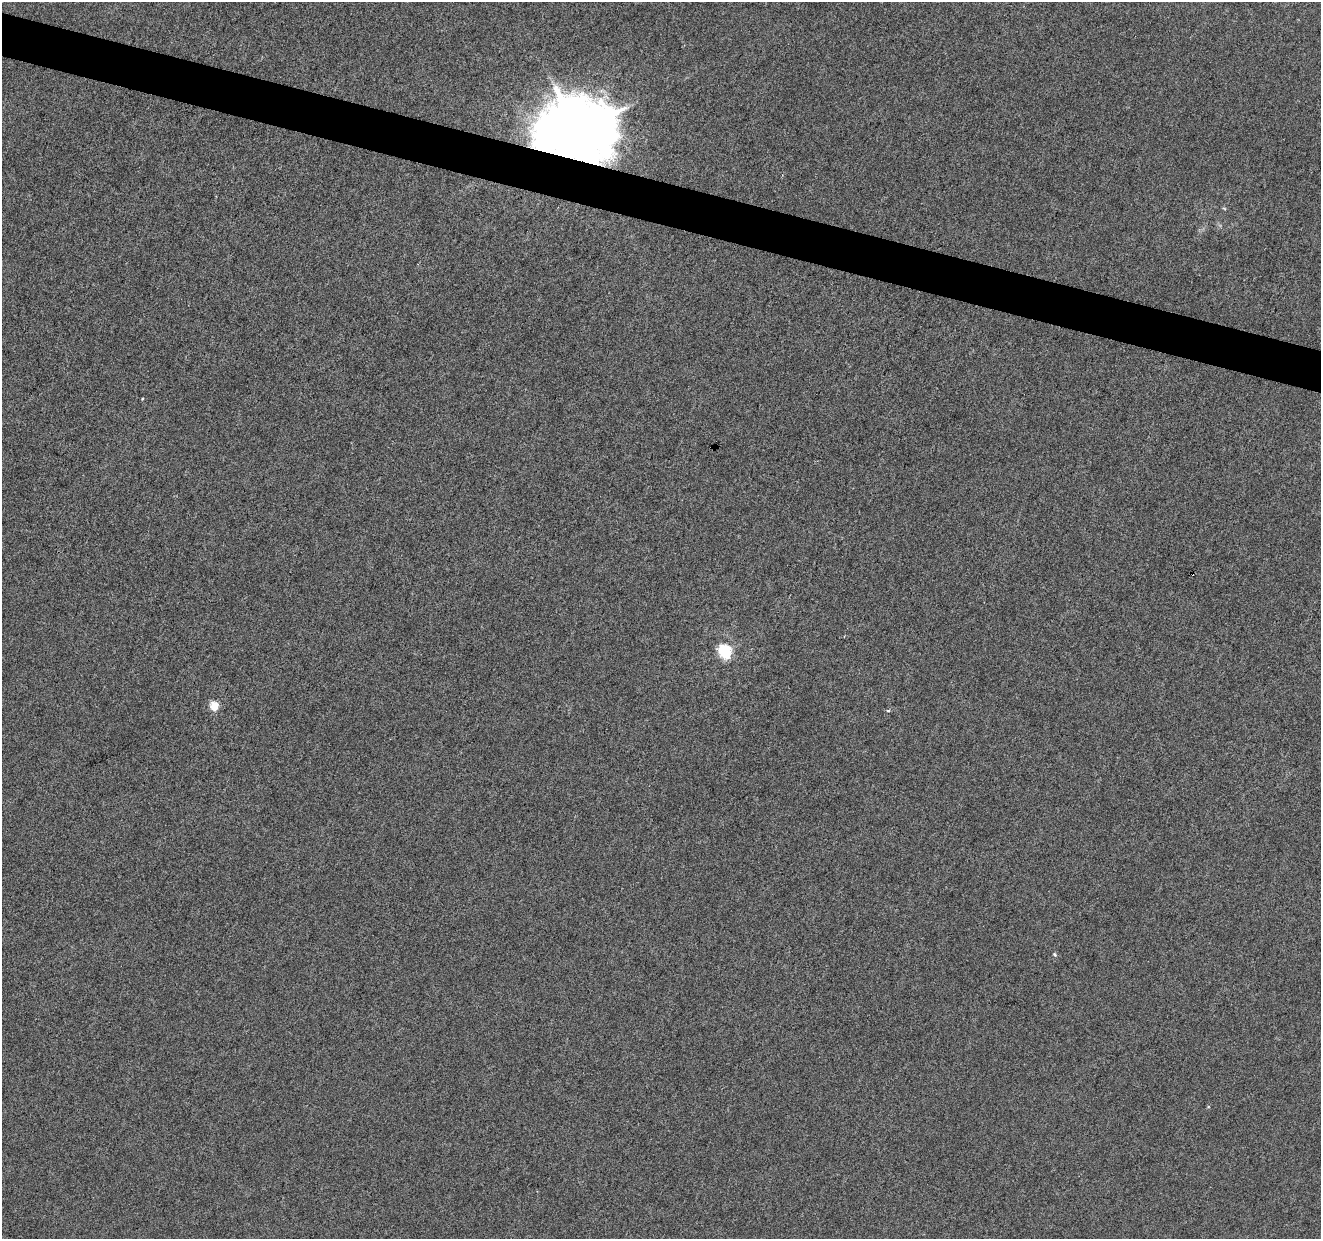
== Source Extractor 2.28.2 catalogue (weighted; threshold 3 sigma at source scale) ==
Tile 11 of 4 x 4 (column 3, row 3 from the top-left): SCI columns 2645-3963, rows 1520-2756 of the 5282 x 5449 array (HDU 1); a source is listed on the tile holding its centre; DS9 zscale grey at full resolution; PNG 1323 x 1241 px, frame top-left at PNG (2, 2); no overlay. Shown black and unused: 3% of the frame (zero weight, under 3 of 6 exposures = <1% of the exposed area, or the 3 px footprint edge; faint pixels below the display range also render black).
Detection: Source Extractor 2.28.2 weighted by HDU 2 'WHT'; one run over the whole footprint, this tile lists its part. Background 6.64e-04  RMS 0.0022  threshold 0.00885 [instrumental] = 3 sigma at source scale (4.09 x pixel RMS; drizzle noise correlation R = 1.36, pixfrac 0.8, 0.0396/0.0396 arcsec/px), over >= 5 px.
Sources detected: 7; all 7 listed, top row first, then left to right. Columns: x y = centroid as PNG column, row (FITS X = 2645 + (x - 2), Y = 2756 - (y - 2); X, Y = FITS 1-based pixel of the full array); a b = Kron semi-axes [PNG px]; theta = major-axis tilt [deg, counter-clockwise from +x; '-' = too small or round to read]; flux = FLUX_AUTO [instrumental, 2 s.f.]
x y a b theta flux
578 131 25 21 -2 1300
1224 208 6 3 -19 0.21
1192 574 3 2 - 0.22
725 651 8 7 - 15
214 706 6 5 - 4.1
889 710 5 4 - 0.3
1055 954 6 4 -55 0.28
Overlapping masked pixels (flux is a lower limit): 2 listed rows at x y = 578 131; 1192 574